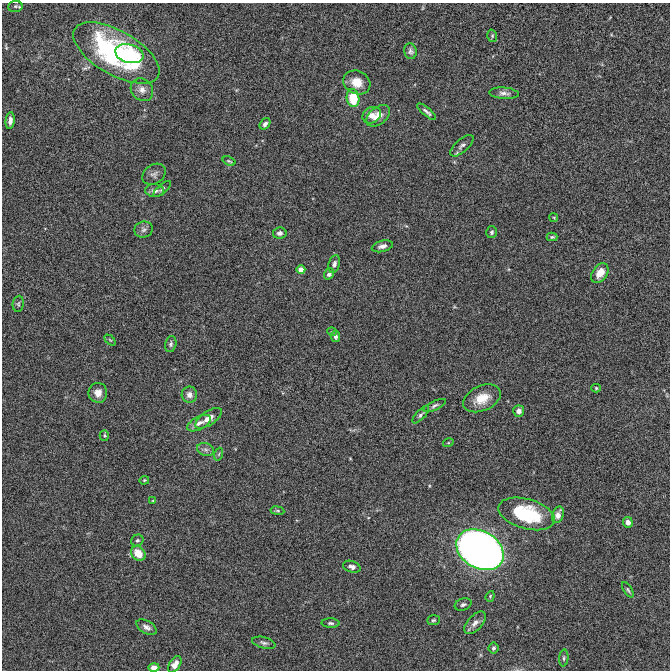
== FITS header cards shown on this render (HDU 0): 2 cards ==
NAXIS1  =                  668 / Axis length
NAXIS2  =                  668 / Axis length

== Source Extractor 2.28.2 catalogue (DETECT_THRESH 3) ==
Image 668 x 668 px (HDU 0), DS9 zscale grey, 1 PNG px = 1 image px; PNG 672 x 672 px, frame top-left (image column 1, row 668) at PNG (2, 3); each listed source drawn as its Kron ellipse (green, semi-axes under 4 px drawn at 4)
Background -2.68e-05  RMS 0.0037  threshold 0.0112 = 3 sigma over >= 5 px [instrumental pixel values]
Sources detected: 69; all 69 listed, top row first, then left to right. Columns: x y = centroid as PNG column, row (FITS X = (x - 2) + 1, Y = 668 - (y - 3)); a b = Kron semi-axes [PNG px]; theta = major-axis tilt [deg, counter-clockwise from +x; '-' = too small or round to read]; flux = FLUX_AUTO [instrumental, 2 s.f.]
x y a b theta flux
15 6 7 5 6 0.55
492 36 6 4 -72 0.39
410 51 8 6 -74 0.74
116 53 48 22 -30 51
129 54 14 9 -15 4.8
357 82 14 11 -25 3.9
142 90 12 10 -45 1.8
504 93 15 5 -5 1.1
353 98 9 6 -82 8.2
427 112 12 3 -39 0.74
372 115 10 7 30 1.7
378 116 13 8 39 2.9
10 121 8 4 84 1.2
265 124 6 4 54 0.76
462 146 14 6 42 0.99
229 161 7 3 -21 0.29
154 174 12 9 33 1.1
162 189 11 4 42 0.51
155 191 9 6 -1 1.4
554 218 4 3 - 0.23
144 230 9 8 - 0.96
492 232 6 5 - 0.49
280 233 7 5 10 0.91
552 237 5 3 - 0.39
382 246 11 5 15 1.2
334 264 9 5 72 0.85
301 270 4 4 - 3.3
600 273 11 7 55 3.3
329 274 6 4 52 0.83
18 304 8 5 84 0.57
332 332 5 3 - 0.23
335 336 5 4 - 0.81
110 340 6 4 -44 0.32
171 344 8 5 76 0.59
596 388 5 4 - 0.36
98 393 10 9 - 2.2
189 395 8 7 - 1.5
482 398 20 12 24 4.7
435 405 12 4 24 0.72
519 411 5 5 - 1.4
421 415 11 4 46 0.66
208 418 15 7 33 2.4
199 423 13 6 28 1.4
104 435 5 4 - 0.34
448 443 5 3 - 0.21
206 450 8 6 -19 0.86
219 454 6 4 71 0.36
144 480 5 4 - 0.3
153 501 4 3 - 0.22
277 511 7 3 -8 0.32
527 514 29 15 -16 18
558 515 8 5 68 1.6
628 522 5 5 - 1.3
137 541 6 5 - 0.54
480 550 25 18 -30 270
138 553 8 6 -47 4.1
352 567 9 5 -18 0.96
628 590 9 4 -57 0.47
490 596 5 4 - 0.32
463 605 8 6 19 0.64
433 620 6 5 - 0.38
331 623 9 4 -1 0.58
475 623 14 7 48 1.5
147 627 11 6 -29 1.1
264 643 12 5 -15 0.82
493 648 5 5 - 0.57
564 658 8 4 85 0.46
175 664 9 5 56 2
154 667 5 4 - 1.4
At the frame edge (FLAGS 8, measured only in part): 1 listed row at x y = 154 667